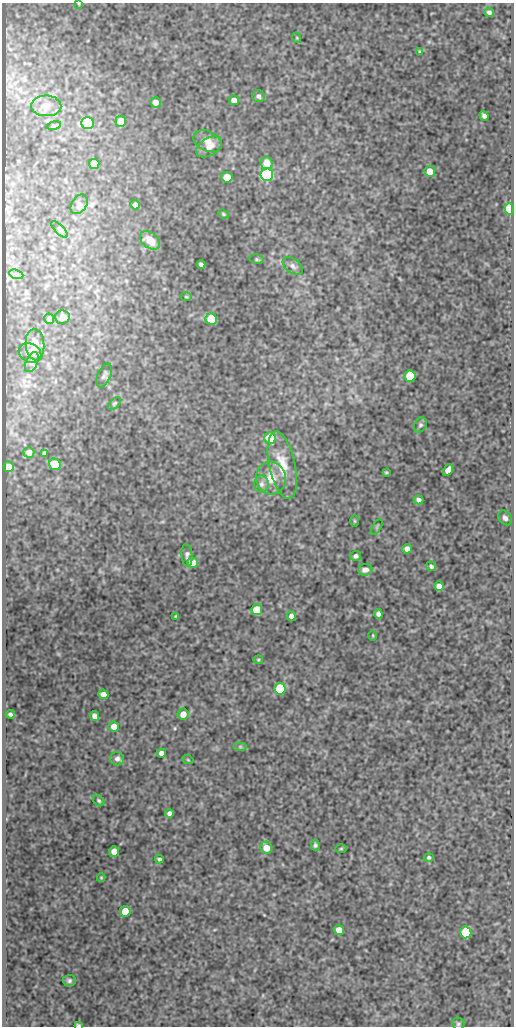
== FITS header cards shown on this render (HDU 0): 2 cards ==
NAXIS1  =                  512
NAXIS2  =                 1024

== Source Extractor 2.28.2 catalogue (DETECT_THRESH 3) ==
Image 512 x 1024 px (HDU 0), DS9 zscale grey, 1 PNG px = 1 image px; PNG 516 x 1028 px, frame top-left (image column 1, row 1024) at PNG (2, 3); each listed source drawn as its Kron ellipse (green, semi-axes under 4 px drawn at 4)
Background 83.9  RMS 0.55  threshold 1.64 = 3 sigma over >= 5 px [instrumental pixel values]
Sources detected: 92; all 92 listed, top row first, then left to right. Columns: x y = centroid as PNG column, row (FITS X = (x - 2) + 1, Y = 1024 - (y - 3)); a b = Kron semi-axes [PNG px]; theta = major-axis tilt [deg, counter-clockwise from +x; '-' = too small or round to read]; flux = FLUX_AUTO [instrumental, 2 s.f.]
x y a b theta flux
79 4 4 3 - 34
489 12 5 4 - 100
297 38 5 3 - 33
419 52 3 3 - 46
258 96 6 6 - 120
234 100 5 4 - 200
155 102 5 5 - 240
46 106 15 10 -2 350
484 116 5 4 - 110
121 121 5 5 - 580
88 123 6 6 - 3300
54 125 7 3 12 56
207 141 15 10 -26 340
209 147 14 8 31 270
266 163 6 6 - 610
94 164 5 5 - 370
430 171 5 5 - 380
267 175 6 6 - 5500
227 177 6 5 - 680
79 204 11 7 56 140
135 205 5 4 - 140
509 209 6 4 -86 1500
223 214 5 4 - 48
59 229 11 4 -45 88
150 240 11 7 -38 510
257 259 7 4 -11 58
201 264 4 4 - 95
293 266 11 7 -38 160
16 274 7 4 -19 91
186 297 6 3 -1 41
62 317 7 7 - 210
49 319 5 5 - 200
211 319 6 5 - 1500
35 344 16 9 -85 420
30 353 12 9 -26 180
32 362 11 6 65 120
104 375 12 6 66 110
410 376 6 5 - 1900
114 403 8 4 44 64
420 425 8 6 60 90
270 438 6 6 - 2400
29 452 5 5 - 270
44 453 4 3 - 66
55 464 6 5 - 1900
282 465 34 13 -78 910
9 467 5 5 - 370
448 470 6 4 61 240
386 472 4 3 - 43
271 478 16 14 -78 630
261 484 8 7 - 130
419 500 5 4 - 110
505 518 8 6 -53 140
354 521 6 4 -89 39
377 527 9 3 62 42
407 549 5 5 - 190
187 555 11 5 -86 120
356 556 5 5 - 110
192 563 5 5 - 350
431 566 5 4 - 87
365 570 7 6 - 180
439 586 5 5 - 230
257 610 5 5 - 1000
378 614 5 4 - 120
176 616 3 3 - 32
291 616 5 4 - 160
373 635 5 3 - 36
258 660 4 4 - 43
280 689 6 5 - 2200
103 694 5 4 - 250
10 714 4 4 - 83
183 714 5 5 - 340
94 716 5 4 - 190
114 726 5 5 - 310
240 747 7 4 0 67
161 753 5 4 - 200
117 759 7 6 - 140
188 760 6 3 -19 36
99 801 6 5 - 60
169 813 4 4 - 130
315 845 5 4 - 75
266 848 6 6 - 450
341 849 6 4 1 42
114 851 5 5 - 380
429 857 5 4 - 72
159 859 4 3 - 70
101 877 4 3 - 37
125 911 5 5 - 850
339 930 5 5 - 430
466 932 6 5 - 2400
69 981 7 6 - 95
458 1024 6 6 - 67
78 1025 4 3 - 48
At the frame edge (FLAGS 8, measured only in part): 2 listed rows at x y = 79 4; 78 1025